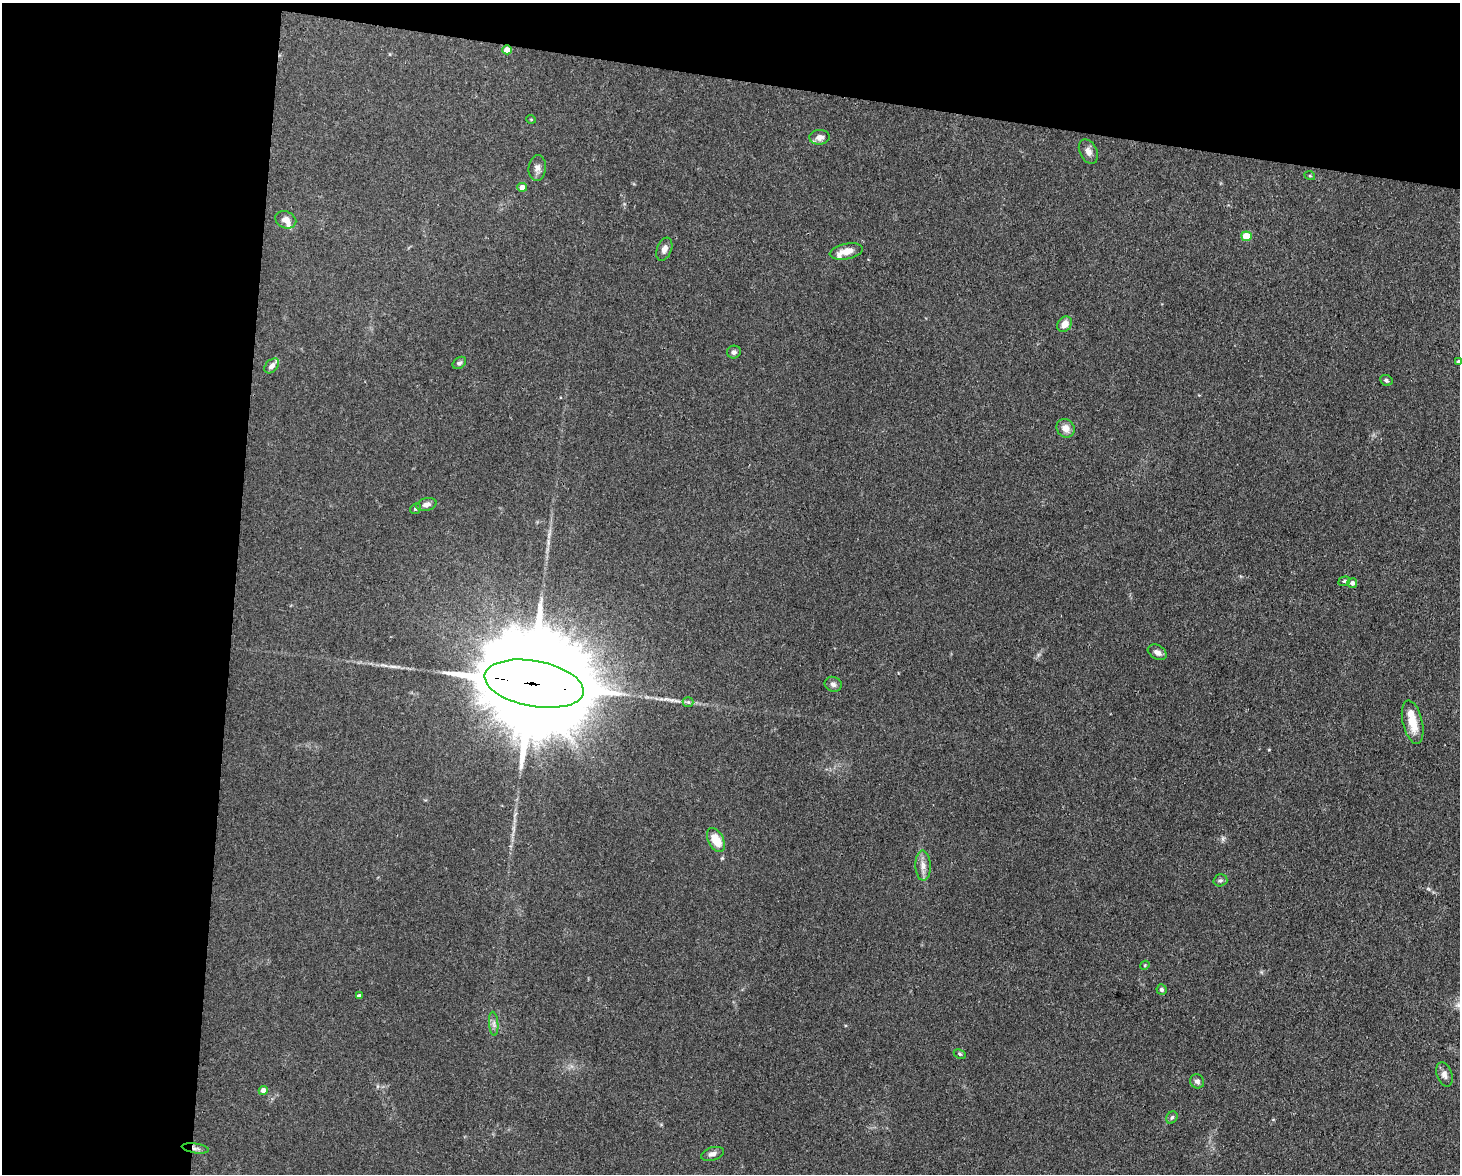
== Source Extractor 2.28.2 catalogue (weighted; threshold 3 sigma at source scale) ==
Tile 1 of 3 x 4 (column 1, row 1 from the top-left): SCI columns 224-1681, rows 3517-4688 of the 4709 x 4691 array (HDU 1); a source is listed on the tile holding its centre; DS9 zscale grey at full resolution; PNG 1462 x 1176 px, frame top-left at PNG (2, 3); each listed source drawn as its Kron ellipse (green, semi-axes under 4 px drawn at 4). Shown black and unused: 23% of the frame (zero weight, under 3 of 4 exposures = <1% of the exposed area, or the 3 px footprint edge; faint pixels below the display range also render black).
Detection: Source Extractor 2.28.2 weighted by HDU 2 'WHT'; one run over the whole footprint, this tile lists its part. Background 0.0813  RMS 0.0062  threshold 0.0278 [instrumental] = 3 sigma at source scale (4.5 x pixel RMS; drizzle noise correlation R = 1.50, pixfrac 1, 0.05/0.05 arcsec/px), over >= 5 px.
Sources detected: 45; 4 inside a brighter listed object's ellipse — not listed separately; the other 41 listed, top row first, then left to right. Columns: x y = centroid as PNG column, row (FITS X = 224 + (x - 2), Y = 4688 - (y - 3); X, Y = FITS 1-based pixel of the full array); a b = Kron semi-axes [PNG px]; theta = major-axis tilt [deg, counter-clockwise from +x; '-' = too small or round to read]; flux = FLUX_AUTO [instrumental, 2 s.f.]
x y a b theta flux
507 50 5 4 - 7.7
531 119 5 3 - 0.45
819 137 10 7 4 3.8
1088 152 13 8 -63 3.6
537 168 13 8 85 3.4
1310 176 5 3 - 0.64
522 187 4 4 - 4.4
286 220 11 8 -22 4.1
1246 236 5 5 - 16
664 249 12 7 68 3.1
846 251 17 7 11 5.8
1065 324 8 6 51 4.8
734 352 7 6 - 1.7
1459 362 3 3 - 1.3
459 363 7 5 36 1.4
272 366 9 5 45 2.7
1386 380 6 5 - 1.2
1066 428 9 8 - 4.9
426 505 10 6 15 3.2
415 509 6 5 - 1.2
1344 581 6 4 20 0.88
1352 583 5 5 - 2.1
1157 652 10 6 -30 3.1
534 684 50 23 -10 26000
833 684 9 7 -22 2.2
688 702 5 5 - 1.1
1413 722 22 10 -77 12
716 840 13 7 -62 12
923 866 15 7 -88 4.3
1220 880 7 6 - 1.4
1145 965 5 3 - 0.54
1162 990 5 5 - 1.5
359 996 4 3 - 1.6
494 1024 12 4 -86 2.1
960 1054 6 4 -28 0.87
1444 1074 13 7 -71 3.4
1197 1081 7 6 - 2.1
263 1090 4 4 - 4.1
1172 1117 6 5 - 1.3
195 1148 13 4 -8 2
712 1154 12 6 18 2.9
Overlapping masked pixels (flux is a lower limit): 3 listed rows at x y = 507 50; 534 684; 195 1148
Isophote crosses this tile's border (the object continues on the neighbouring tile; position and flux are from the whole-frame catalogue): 1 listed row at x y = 1459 362